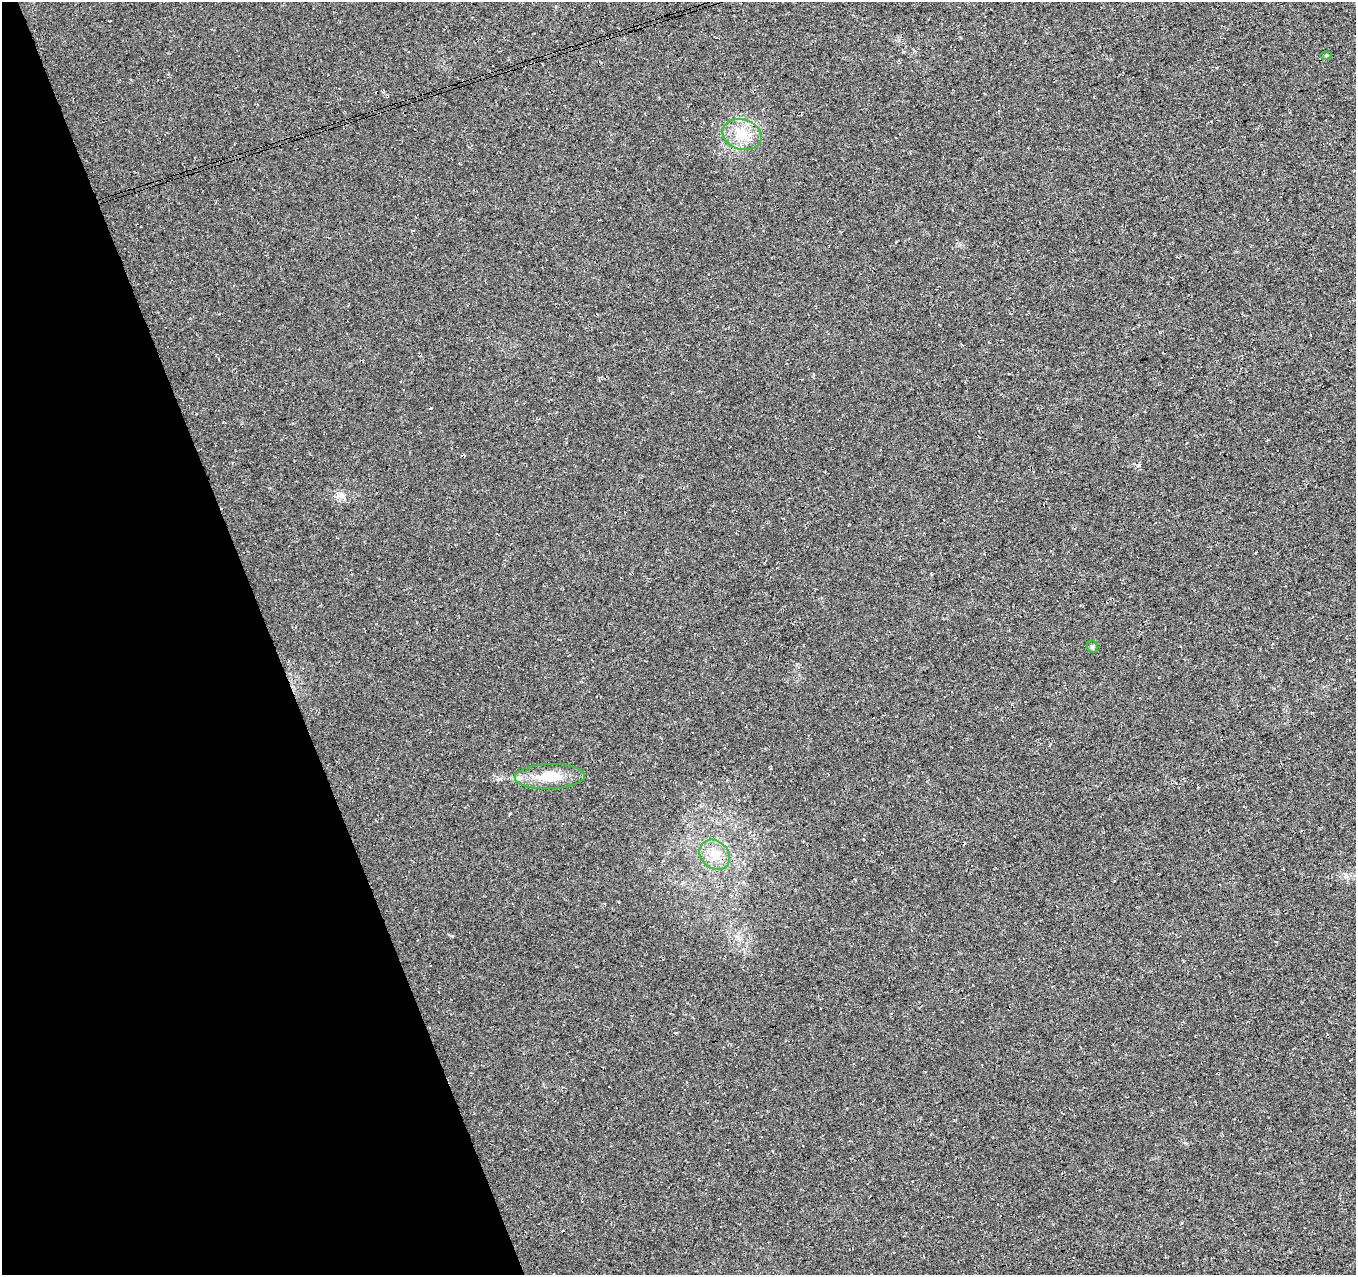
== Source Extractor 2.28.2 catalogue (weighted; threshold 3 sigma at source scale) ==
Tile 5 of 4 x 4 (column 1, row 2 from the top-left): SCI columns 55-1408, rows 2637-3909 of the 5527 x 5327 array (HDU 1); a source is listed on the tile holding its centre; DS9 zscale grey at full resolution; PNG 1358 x 1277 px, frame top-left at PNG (2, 2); each listed source drawn as its Kron ellipse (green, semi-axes under 4 px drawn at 4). Shown black and unused: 20% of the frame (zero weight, under 3 of 4 exposures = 5% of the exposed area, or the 3 px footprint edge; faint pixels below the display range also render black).
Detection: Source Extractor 2.28.2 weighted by HDU 2 'WHT'; one run over the whole footprint, this tile lists its part. Background 0.0289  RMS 0.0074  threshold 0.0334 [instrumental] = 3 sigma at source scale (4.5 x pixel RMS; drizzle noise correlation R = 1.50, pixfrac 1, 0.0396/0.0396 arcsec/px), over >= 5 px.
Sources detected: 6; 1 cosmic-ray / hot-pixel residue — neither listed nor drawn; the other 5 listed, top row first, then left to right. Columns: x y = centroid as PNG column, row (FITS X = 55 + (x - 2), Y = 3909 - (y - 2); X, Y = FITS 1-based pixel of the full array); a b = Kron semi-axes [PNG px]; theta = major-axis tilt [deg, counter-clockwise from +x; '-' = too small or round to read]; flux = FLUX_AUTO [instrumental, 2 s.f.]
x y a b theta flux
1326 55 5 3 - 0.75
742 135 20 15 -17 16
1092 647 6 5 - 1.4
550 776 35 12 2 19
715 855 16 13 -44 12